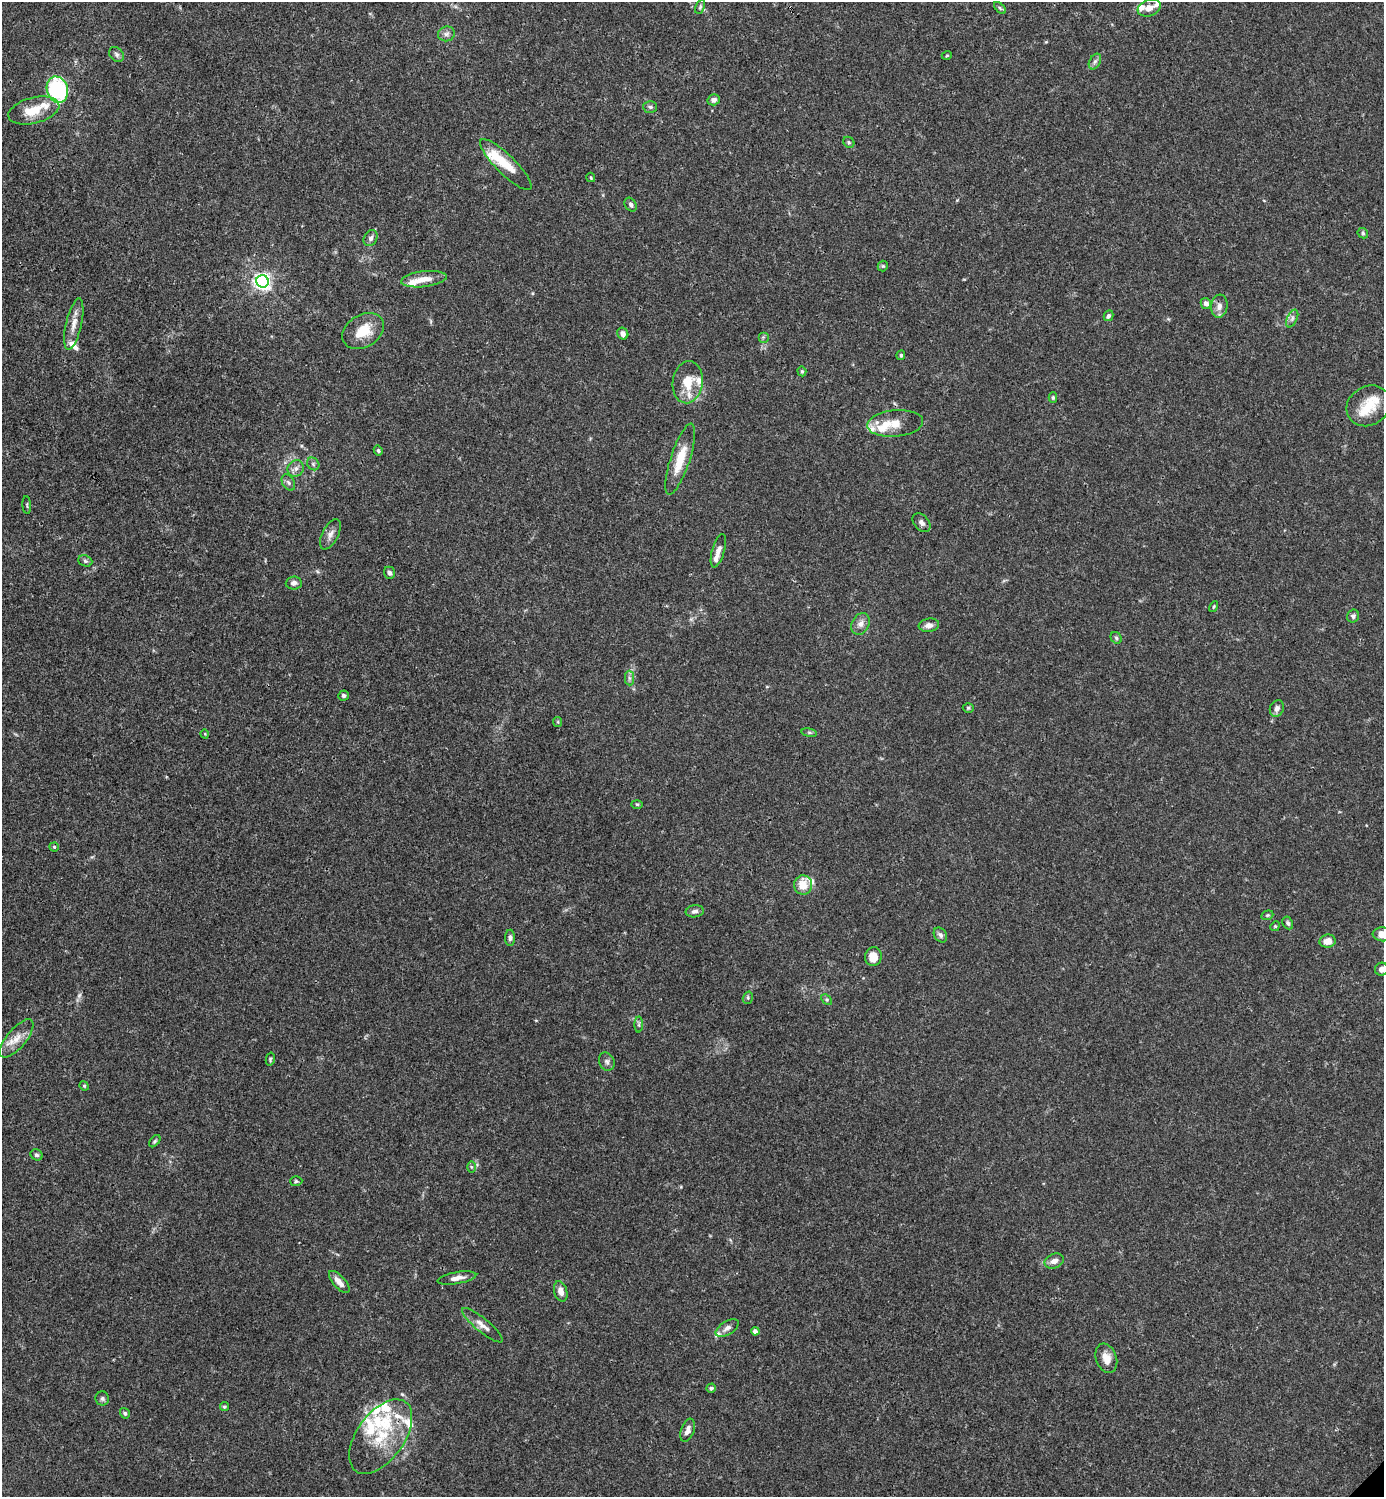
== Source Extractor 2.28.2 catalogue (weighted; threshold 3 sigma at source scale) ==
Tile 11 of 4 x 4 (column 3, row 3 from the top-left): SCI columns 3062-4443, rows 1495-2989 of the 5981 x 5982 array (HDU 1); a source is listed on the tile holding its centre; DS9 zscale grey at full resolution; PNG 1386 x 1499 px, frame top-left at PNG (2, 2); each listed source drawn as its Kron ellipse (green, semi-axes under 4 px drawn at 4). Shown black and unused: <1% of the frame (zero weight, under 3 of 4 exposures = <1% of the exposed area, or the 3 px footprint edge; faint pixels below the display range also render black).
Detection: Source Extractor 2.28.2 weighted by HDU 2 'WHT'; one run over the whole footprint, this tile lists its part. Background 0.0151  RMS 0.0022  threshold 0.00971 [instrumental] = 3 sigma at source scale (4.5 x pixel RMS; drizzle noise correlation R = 1.50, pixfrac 1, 0.05/0.05 arcsec/px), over >= 5 px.
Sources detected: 120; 24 inside a brighter listed object's ellipse — not listed separately; the other 96 listed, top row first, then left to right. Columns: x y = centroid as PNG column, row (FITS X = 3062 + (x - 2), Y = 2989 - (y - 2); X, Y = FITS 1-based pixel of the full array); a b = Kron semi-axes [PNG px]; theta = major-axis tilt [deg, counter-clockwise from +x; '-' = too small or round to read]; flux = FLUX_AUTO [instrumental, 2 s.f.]
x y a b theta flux
700 7 7 4 65 0.41
1000 8 7 4 -45 0.35
1149 8 12 8 21 1.7
446 34 8 7 - 0.81
117 54 8 6 -46 0.66
947 55 5 3 - 0.18
1095 61 8 5 62 0.63
57 90 13 10 -73 28
714 100 6 5 - 0.9
650 107 7 6 - 0.51
34 110 26 13 14 4.8
849 142 6 5 - 0.35
506 164 35 9 -45 5.6
591 177 5 3 - 0.22
631 205 7 5 -58 0.54
1363 233 6 4 -48 0.34
371 238 8 6 59 0.74
883 266 5 5 - 0.29
424 279 23 8 7 2.6
263 281 6 6 - 84
1206 303 5 5 - 0.92
1219 306 11 8 83 1.3
1108 316 5 4 - 0.56
1292 318 9 5 64 0.61
74 324 26 8 77 2.4
363 331 22 16 31 5.2
623 334 6 5 - 0.92
763 337 5 5 - 0.29
901 355 5 4 - 0.36
802 371 5 4 - 0.29
688 382 21 15 82 4.6
1053 397 5 4 - 0.3
1368 406 23 19 33 4.9
895 423 28 13 5 3.7
378 450 5 4 - 0.35
680 459 37 9 72 5.6
313 464 7 5 -48 0.47
296 468 9 7 47 1
288 482 9 6 -58 0.62
27 505 9 3 -85 0.29
922 523 11 7 -48 0.86
330 534 17 8 63 1.3
718 551 17 6 74 1.3
85 561 7 5 -22 0.41
390 573 6 5 - 0.54
294 583 8 6 4 0.82
1214 607 6 4 59 0.29
1353 616 6 6 - 0.53
860 624 11 8 63 1.2
929 625 10 6 7 1.2
1116 638 6 5 - 0.4
629 678 7 4 -89 0.58
344 695 5 5 - 0.51
968 708 5 4 - 0.33
1277 708 8 6 66 0.89
558 722 5 4 - 0.25
809 733 8 4 -9 0.43
205 734 4 3 - 0.16
637 804 6 4 -2 0.26
54 847 4 4 - 0.31
803 885 9 9 - 3
695 911 9 6 8 0.78
1267 915 6 4 20 0.3
1288 923 7 5 -62 0.42
1275 926 5 4 - 0.29
1382 934 9 7 -5 2.5
940 935 8 6 -55 0.72
510 938 8 5 90 0.56
1327 941 8 6 7 1.9
873 957 9 8 - 2.9
1382 969 6 6 - 1.1
748 998 6 5 - 0.41
826 1000 6 4 -46 0.34
639 1025 8 4 90 0.45
17 1038 23 9 50 2.8
270 1059 7 4 76 0.31
607 1062 9 7 -65 0.73
84 1086 5 4 - 0.26
155 1141 7 4 49 0.36
37 1155 6 5 - 0.52
471 1167 6 4 -89 0.29
296 1181 6 5 - 0.36
1054 1261 10 7 24 1.2
457 1278 20 6 10 1.5
339 1282 14 6 -48 1.8
561 1291 10 6 -74 1.6
482 1325 26 7 -40 1.8
727 1328 13 6 31 1
755 1331 4 4 - 0.79
1106 1358 15 10 -71 2.6
711 1388 5 4 - 0.51
102 1398 7 7 - 0.52
224 1407 4 4 - 0.32
125 1413 5 4 - 0.43
688 1430 12 6 70 1.3
381 1437 42 23 54 11
Isophote crosses this tile's border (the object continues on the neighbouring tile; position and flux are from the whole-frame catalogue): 2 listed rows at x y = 1382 934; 1382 969